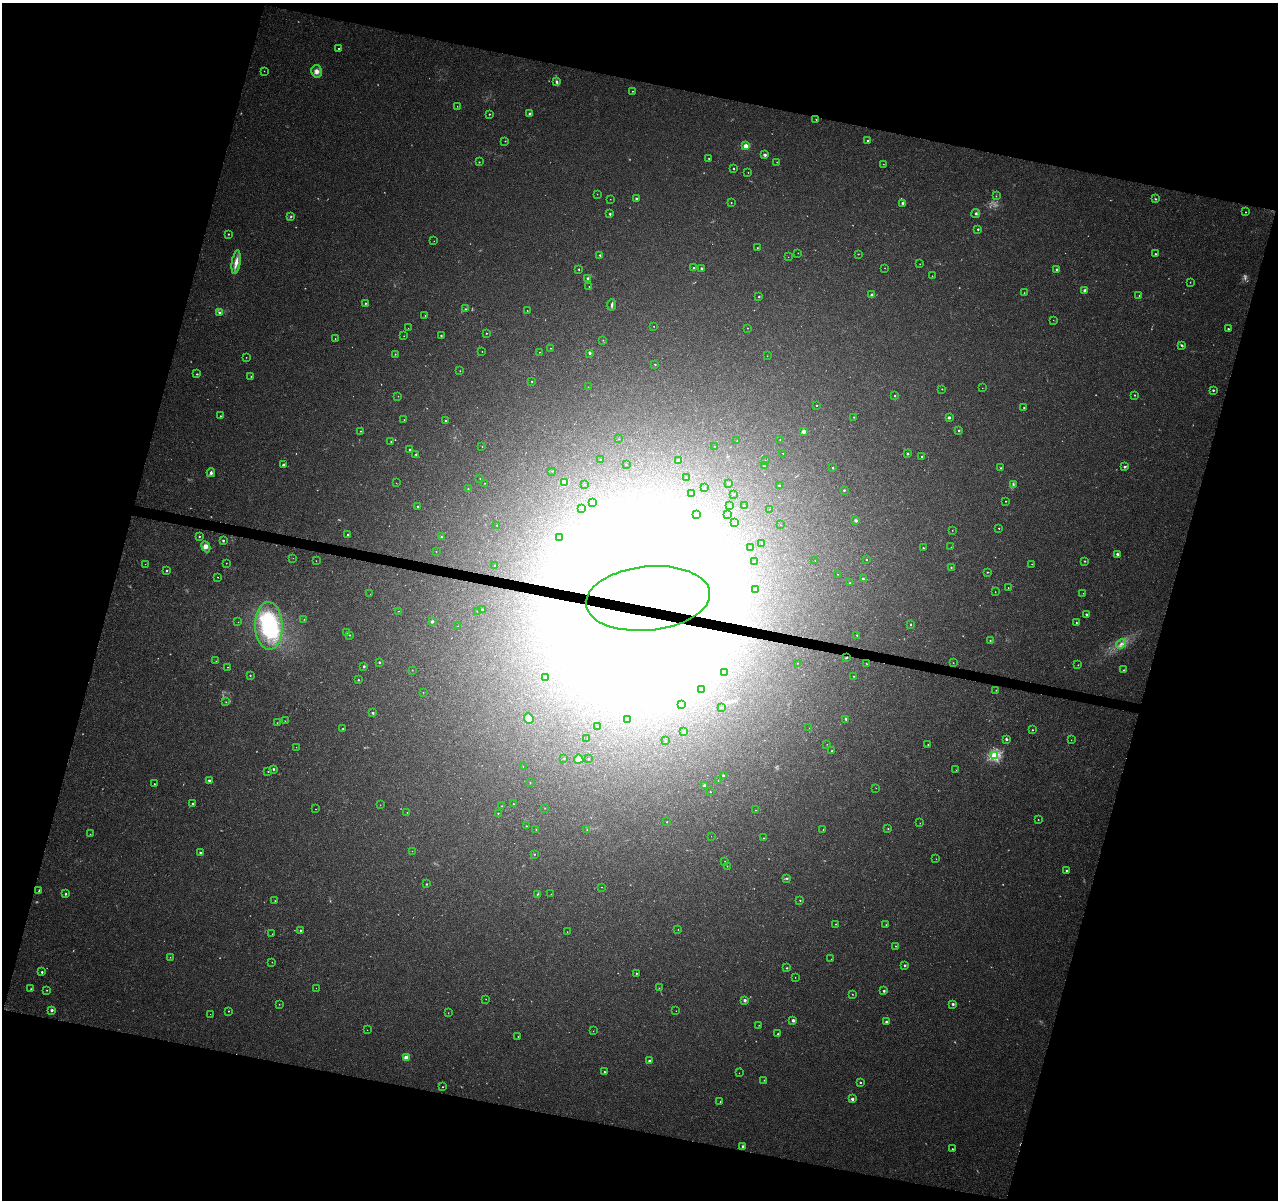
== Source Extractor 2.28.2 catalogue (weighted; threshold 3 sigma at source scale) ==
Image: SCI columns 10-5111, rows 286-5075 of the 5117 x 5298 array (HDU 1 of 3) = the unmasked area's bounding box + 8 px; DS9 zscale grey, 4 x 4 block average (1 PNG px = mean of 4 x 4 image px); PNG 1280 x 1202 px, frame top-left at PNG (2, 3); each listed source drawn as its Kron ellipse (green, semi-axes under 4 px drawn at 4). Shown black and unused: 32% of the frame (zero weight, under 3 of 4 exposures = <1% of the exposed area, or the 3 px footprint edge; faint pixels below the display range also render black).
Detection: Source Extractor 2.28.2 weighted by HDU 2 'WHT'. Background 0.0078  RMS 0.0023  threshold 0.0102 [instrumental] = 3 sigma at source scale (4.5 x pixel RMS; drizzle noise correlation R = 1.50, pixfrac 1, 0.0396/0.0396 arcsec/px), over >= 5 px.
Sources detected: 485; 90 too faint to see at this stretch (4 x 4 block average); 46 inside a brighter object's white glare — neither listed nor drawn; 4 coinciding with a brighter row at this scale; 1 inside a brighter listed object's ellipse — not listed separately; the other 344 listed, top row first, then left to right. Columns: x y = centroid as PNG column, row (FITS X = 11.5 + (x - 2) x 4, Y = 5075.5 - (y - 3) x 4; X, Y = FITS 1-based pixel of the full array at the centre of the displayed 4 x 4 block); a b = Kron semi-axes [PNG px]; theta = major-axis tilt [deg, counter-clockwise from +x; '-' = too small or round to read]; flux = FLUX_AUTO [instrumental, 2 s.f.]
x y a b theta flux
339 48 2 2 - 1
264 71 2 2 - 0.36
316 71 6 5 - 6.2
556 81 4 2 - 2.8
632 91 2 2 - 0.53
457 106 2 2 - 0.44
489 114 2 2 - 1.1
530 114 2 2 - 4.2
816 120 2 2 - 0.89
505 141 2 2 - 0.7
868 141 2 2 - 2.3
746 146 2 2 - 41
765 155 2 2 - 5.7
709 159 2 2 - 0.88
479 162 2 2 - 0.92
777 162 2 2 - 0.6
883 164 2 2 - 0.5
734 168 2 2 - 1.3
748 172 2 2 - 0.44
597 194 2 2 - 0.31
996 196 2 2 - 0.4
610 199 2 2 - 0.33
636 199 2 2 - 4.2
1155 199 2 2 - 1.3
731 202 2 2 - 0.59
903 203 2 2 - 5.2
1246 212 2 2 - 0.72
976 213 4 2 - 1.9
610 214 2 2 - 2.3
291 216 3 2 - 1.3
978 229 2 2 - 1.8
228 234 2 2 - 1.1
434 241 2 2 - 0.3
757 248 2 2 - 0.52
798 253 2 2 - 0.41
858 254 2 2 - 0.79
1155 254 2 2 - 1.4
600 255 2 2 - 2.1
788 257 2 2 - 0.32
236 262 12 3 81 9.3
920 264 2 2 - 0.49
694 268 2 2 - 3.3
701 268 2 2 - 2.4
885 268 2 2 - 0.41
579 269 2 2 - 1.4
1057 269 2 2 - 2.8
932 276 2 2 - 0.47
588 278 2 2 - 2.4
1190 282 2 2 - 0.53
589 287 2 2 - 0.56
1085 290 2 2 - 3.9
1024 293 2 2 - 0.5
872 295 2 2 - 3.3
1139 295 2 2 - 0.46
759 297 2 2 - 1.5
365 303 2 2 - 1.3
612 305 6 2 86 2.7
465 309 2 2 - 0.92
527 310 2 2 - 0.57
219 313 2 2 - 1.7
425 316 2 2 - 0.63
1053 320 2 2 - 0.32
654 326 2 2 - 0.45
408 328 2 2 - 0.25
747 328 2 2 - 0.77
1228 329 2 2 - 2.4
486 333 2 2 - 0.59
404 336 2 2 - 0.45
441 336 2 2 - 1.5
335 339 2 2 - 0.47
603 340 2 2 - 0.51
1181 345 4 2 - 1.8
550 348 2 2 - 0.46
482 351 2 2 - 0.41
539 352 2 2 - 0.41
395 354 2 2 - 0.92
590 354 3 2 - 1.1
767 356 2 2 - 0.44
246 357 2 2 - 0.48
655 364 2 2 - 1.3
460 371 2 2 - 0.5
197 374 2 2 - 1.1
251 376 2 2 - 0.84
532 381 2 2 - 1.2
588 387 2 2 - 0.63
982 388 2 2 - 0.29
942 389 2 2 - 0.87
1213 390 2 2 - 2
1135 395 2 2 - 1.2
398 396 2 2 - 0.3
895 396 2 2 - 1
816 405 2 2 - 1.6
1024 408 2 2 - 0.98
220 416 2 2 - 1.1
854 417 2 2 - 0.95
949 417 3 3 - 2
404 420 2 2 - 0.53
446 421 2 2 - 2
360 431 2 2 - 0.63
803 431 2 2 - 7.4
959 431 2 2 - 1.4
619 439 2 2 - 0.38
780 440 2 2 - 0.46
391 441 2 2 - 0.98
737 441 2 2 - 0.4
715 446 2 2 - 0.23
482 447 2 2 - 0.61
410 450 2 2 - 2.3
783 453 2 2 - 0.52
416 454 2 2 - 1.4
907 454 2 2 - 2.8
922 456 2 2 - 0.68
601 460 2 2 - 0.57
765 460 2 2 - 0.45
678 461 2 2 - 6.3
626 464 2 2 - 0.49
283 465 2 2 - 3.3
764 466 2 2 - 4.4
1125 467 3 2 - 2.5
833 468 2 2 - 1.2
1001 468 2 2 - 0.64
552 471 2 2 - 0.38
211 473 4 3 - 3.6
687 477 2 2 - 0.3
480 478 2 2 - 0.36
396 483 2 2 - 0.26
485 483 2 2 - 0.58
565 483 3 2 - 2.1
729 483 2 2 - 0.67
584 484 2 2 - 0.49
1013 484 4 2 - 1.5
779 486 2 2 - 2
704 488 2 2 - 0.39
468 489 2 2 - 0.79
844 490 2 2 - 2.1
691 493 2 2 - 1.1
734 494 2 2 - 0.74
1006 501 2 2 - 0.87
592 502 2 2 - 0.98
729 505 2 2 - 0.33
744 506 2 2 - 1
418 507 2 2 - 1.4
582 509 2 2 - 0.54
769 509 2 2 - 0.33
696 514 2 2 - 1.8
727 515 2 2 - 0.19
856 520 2 2 - 5.5
735 523 2 2 - 1.5
497 525 2 2 - 0.65
781 525 2 2 - 0.18
999 528 2 2 - 1.1
952 530 2 2 - 0.43
348 535 2 2 - 1.2
199 536 2 2 - 1.2
441 537 2 2 - 0.82
559 538 2 2 - 0.3
223 540 2 2 - 2.4
762 543 2 2 - 0.83
206 547 6 4 -66 4.5
951 547 2 2 - 0.3
750 548 2 2 - 0.37
923 548 2 2 - 1.4
436 551 2 2 - 0.43
1117 554 2 2 - 3.5
293 558 2 2 - 0.24
815 560 2 2 - 0.4
866 560 2 2 - 1.3
316 561 2 2 - 0.37
1084 561 2 2 - 1.3
754 562 2 2 - 0.26
226 563 2 2 - 0.54
145 564 2 2 - 0.31
1032 564 2 2 - 0.46
495 566 2 2 - 1.4
951 567 2 2 - 0.77
167 570 2 2 - 1.3
987 572 2 2 - 0.97
838 574 2 2 - 0.33
218 577 2 2 - 0.54
863 579 2 2 - 2.2
850 583 2 2 - 0.89
1008 588 2 2 - 0.54
755 590 2 2 - 0.43
995 592 2 2 - 0.48
1083 593 2 2 - 0.29
370 594 2 2 - 0.28
648 598 62 32 6 640
482 610 2 2 - 2.2
398 611 2 2 - 0.47
477 611 2 2 - 0.6
1086 614 2 2 - 1.5
304 619 2 2 - 0.42
432 621 2 2 - 3
238 622 2 2 - 0.44
1076 622 2 2 - 0.99
910 624 2 2 - 1.6
269 626 24 14 -88 120
458 626 2 2 - 0.52
346 633 2 2 - 5.3
350 635 2 2 - 0.63
857 635 2 2 - 1.3
990 641 2 2 - 0.81
1121 644 5 2 - 2.7
847 657 2 2 - 0.84
216 661 2 2 - 0.47
379 662 2 2 - 2.4
797 663 2 2 - 0.41
953 663 2 2 - 0.62
867 664 3 2 - 0.69
1078 665 2 2 - 0.52
364 666 2 2 - 2.5
228 667 2 2 - 0.42
412 670 2 2 - 0.46
1124 670 2 2 - 0.71
724 672 2 2 - 1.3
250 675 2 2 - 1.4
854 676 2 2 - 0.73
545 677 2 2 - 1
358 680 2 2 - 1.1
701 690 2 2 - 1.1
996 690 2 2 - 0.74
423 692 2 2 - 0.53
226 702 2 2 - 0.54
681 705 2 2 - 0.65
721 707 2 2 - 0.44
373 713 2 2 - 2.3
529 719 5 4 - 13
846 719 3 2 - 1.7
627 720 2 2 - 0.38
285 721 2 2 - 0.42
277 723 2 2 - 0.41
597 727 2 2 - 0.26
809 728 2 2 - 0.19
343 729 2 2 - 0.66
1032 730 2 2 - 0.8
684 731 2 2 - 2.1
587 739 2 2 - 0.4
1006 739 2 2 - 3.4
1071 740 2 2 - 0.36
665 741 2 2 - 0.62
827 744 2 2 - 0.28
928 745 2 2 - 0.98
296 747 2 2 - 0.29
832 751 2 2 - 1.3
995 756 2 2 - 170
564 758 2 2 - 1.2
589 758 2 2 - 0.48
579 759 4 4 - 6.9
523 766 2 2 - 0.39
273 769 2 2 - 1.9
956 770 2 2 - 0.27
268 771 2 2 - 0.5
723 775 2 2 - 2.2
209 780 2 2 - 3.5
718 781 2 2 - 0.47
530 782 2 2 - 0.5
154 784 2 2 - 0.59
705 786 2 2 - 4.9
876 788 2 2 - 0.28
710 792 2 2 - 0.66
193 804 2 2 - 3.5
513 804 2 2 - 0.47
380 805 2 2 - 0.42
502 806 2 2 - 0.42
545 808 2 2 - 0.35
315 809 2 2 - 0.43
755 810 2 2 - 0.34
407 812 2 2 - 0.38
498 813 2 2 - 1.2
1038 820 2 2 - 0.66
667 822 2 2 - 0.78
920 823 2 2 - 0.46
526 826 2 2 - 0.5
536 829 2 2 - 0.63
823 829 2 2 - 0.37
888 829 2 2 - 0.85
587 830 2 2 - 0.47
90 834 2 2 - 0.53
711 836 2 2 - 0.2
763 838 2 2 - 0.6
412 851 2 2 - 0.27
200 853 2 2 - 2.5
534 854 2 2 - 1.2
936 859 2 2 - 0.5
725 861 2 2 - 0.81
727 866 2 2 - 0.49
1066 871 2 2 - 1.7
787 878 3 2 - 1.7
426 884 2 2 - 1.3
602 887 2 2 - 0.46
39 890 3 2 - 1
66 894 2 2 - 2.3
537 894 2 2 - 0.77
551 894 2 2 - 0.54
800 900 2 2 - 1.1
275 901 2 2 - 0.75
836 924 2 2 - 0.78
886 925 2 2 - 0.76
300 930 2 2 - 1.8
678 930 2 2 - 0.51
567 932 2 2 - 0.41
272 934 2 2 - 0.27
895 946 2 2 - 0.85
170 957 2 2 - 0.69
831 959 2 2 - 0.48
272 962 2 2 - 0.41
905 965 2 2 - 2
787 968 2 2 - 1.5
42 972 2 2 - 2.6
636 973 2 2 - 0.94
795 977 2 2 - 0.44
316 988 2 2 - 0.22
659 988 2 2 - 0.71
31 989 2 2 - 0.77
47 990 2 2 - 0.56
884 991 2 2 - 2.5
852 994 2 2 - 0.59
486 999 2 2 - 0.58
745 1000 2 2 - 4.4
279 1004 2 2 - 0.53
953 1004 2 2 - 2.9
52 1010 3 2 - 2.8
228 1011 2 2 - 0.83
676 1011 2 2 - 0.27
448 1013 2 2 - 0.36
210 1014 2 2 - 0.24
793 1020 2 2 - 6.3
886 1022 2 2 - 4.5
759 1025 2 2 - 0.4
367 1030 2 2 - 0.26
593 1031 2 2 - 0.26
778 1034 2 2 - 1.8
518 1036 2 2 - 0.53
406 1058 3 3 - 9.3
649 1061 3 2 - 1.7
604 1072 2 2 - 1.1
739 1073 2 2 - 0.29
764 1080 2 2 - 0.58
860 1082 2 2 - 1.6
442 1087 2 2 - 0.75
852 1099 2 2 - 4
720 1101 2 2 - 0.46
743 1146 2 2 - 5.8
952 1149 2 2 - 0.71
Overlapping masked pixels (flux is a lower limit): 1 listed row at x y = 648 598
Diffuse or blended objects may show on this block-average render without a row.